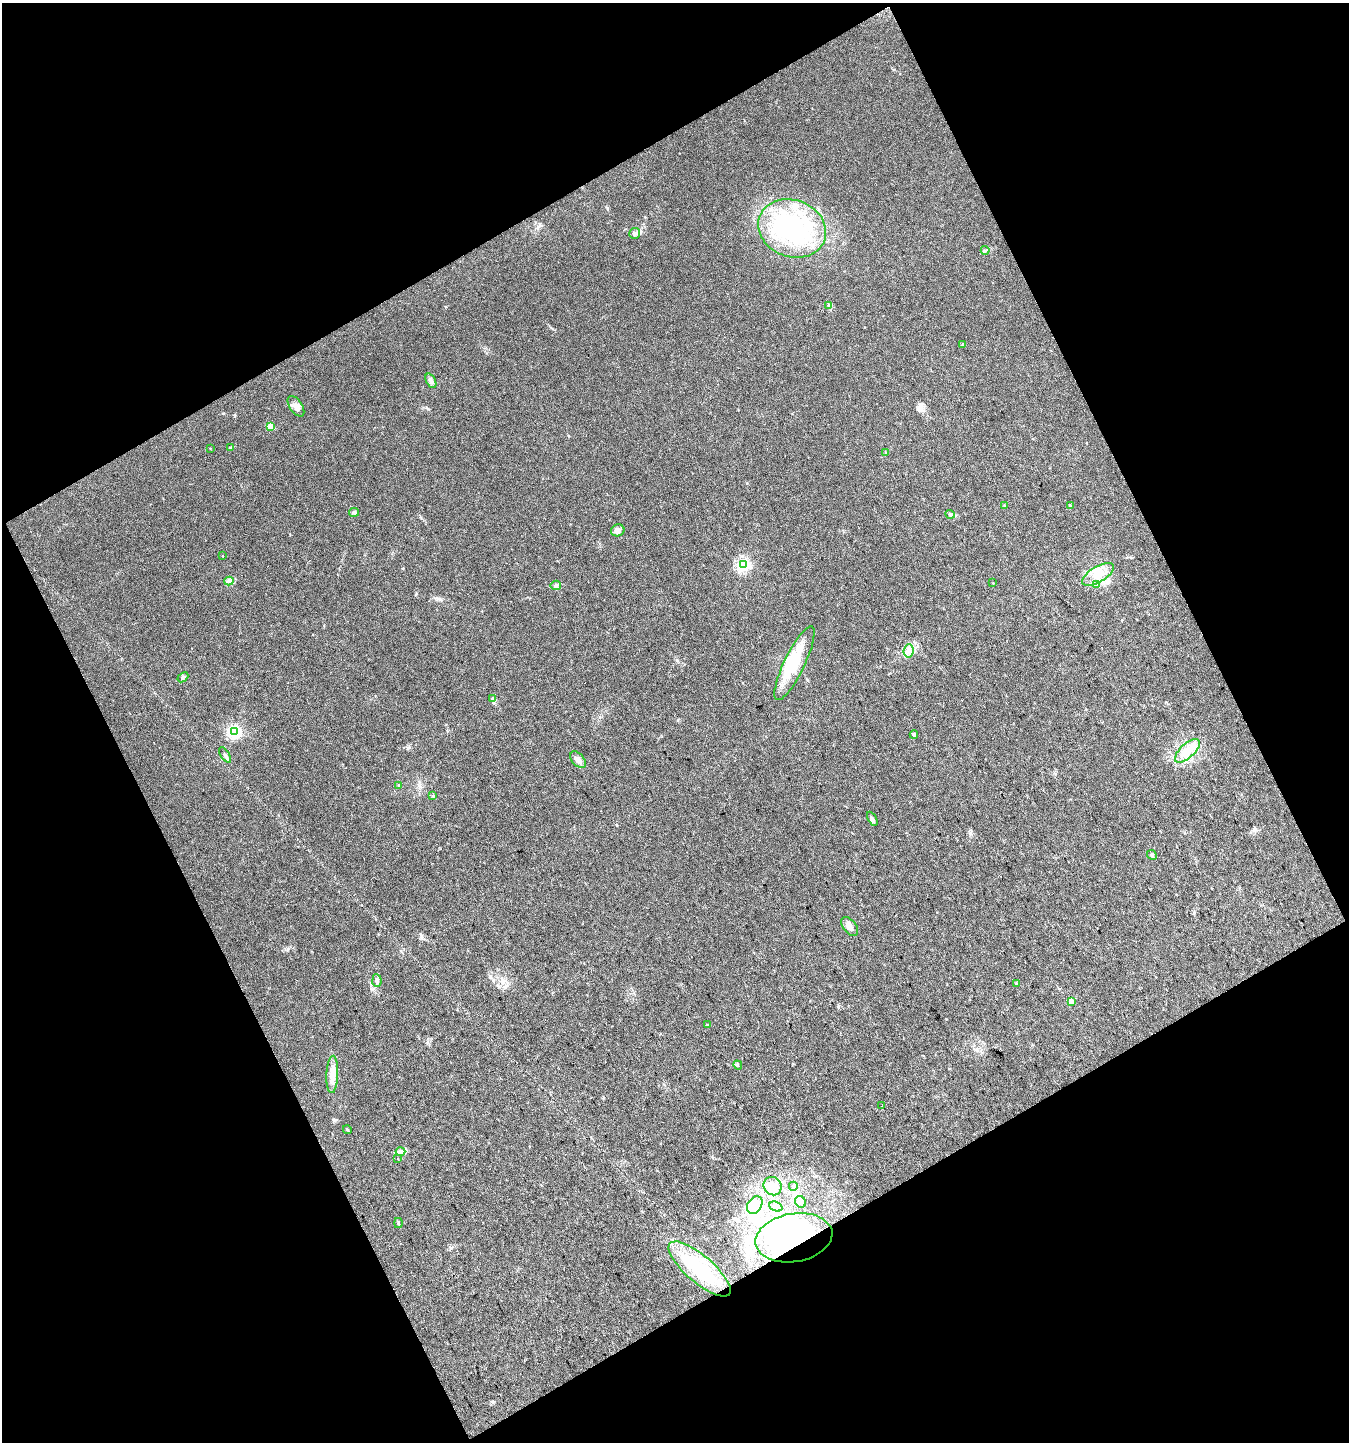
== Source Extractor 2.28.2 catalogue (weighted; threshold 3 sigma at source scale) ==
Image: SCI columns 61-2754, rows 3-2882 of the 2831 x 2882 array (HDU 1 of 3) = the unmasked area's bounding box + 8 px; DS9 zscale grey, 2 x 2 block average (1 PNG px = mean of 2 x 2 image px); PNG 1351 x 1444 px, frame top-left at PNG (2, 3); each listed source drawn as its Kron ellipse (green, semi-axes under 4 px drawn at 4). Shown black and unused: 46% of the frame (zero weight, under 3 of 4 exposures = <1% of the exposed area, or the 3 px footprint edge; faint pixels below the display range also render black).
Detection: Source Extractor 2.28.2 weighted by HDU 2 'WHT'. Background 0.0214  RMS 0.0045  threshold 0.0202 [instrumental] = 3 sigma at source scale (4.5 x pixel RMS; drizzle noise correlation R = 1.50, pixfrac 1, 0.0396/0.0396 arcsec/px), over >= 5 px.
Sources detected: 61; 4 inside a brighter object's white glare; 1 cosmic-ray / hot-pixel residue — neither listed nor drawn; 1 inside a brighter listed object's ellipse — not listed separately; the other 55 listed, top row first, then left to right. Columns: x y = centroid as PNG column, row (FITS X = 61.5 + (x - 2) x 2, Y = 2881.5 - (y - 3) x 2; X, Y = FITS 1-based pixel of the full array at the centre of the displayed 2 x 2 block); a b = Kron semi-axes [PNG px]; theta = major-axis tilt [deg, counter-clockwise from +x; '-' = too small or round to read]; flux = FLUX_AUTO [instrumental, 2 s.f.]
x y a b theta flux
792 228 34 28 -21 110
634 233 5 5 - 3
985 250 4 3 - 1.5
828 305 4 2 - 1
962 345 4 3 - 1.2
431 381 8 4 -62 3.6
296 406 11 6 -56 6.3
271 426 3 3 - 36
230 447 3 2 - 0.89
210 448 3 2 - 0.42
886 453 4 3 - 1.1
1005 505 3 2 - 0.77
1070 506 4 2 - 0.89
354 512 5 4 - 2.1
950 514 4 4 - 2.8
618 530 7 6 - 4.9
223 556 2 2 - 0.71
744 565 4 4 - 160
1098 574 18 8 31 16
229 581 4 4 - 2.4
993 583 2 2 - 0.57
556 585 5 4 - 2.5
1097 585 3 3 - 1.5
908 651 7 5 83 4.5
794 663 40 10 64 39
183 677 6 3 40 1.8
492 698 3 3 - 1.1
234 732 4 4 - 230
914 735 4 4 - 1.5
1187 751 15 7 42 14
225 755 9 3 -57 2.4
578 760 10 6 -49 5
399 785 3 2 - 0.61
433 796 3 3 - 0.86
872 819 8 3 -61 3.2
1152 855 5 3 - 1.6
850 927 11 6 -51 6.5
377 981 6 4 -85 2.8
1016 983 3 2 - 0.79
1071 1001 3 2 - 18
707 1025 3 3 - 0.96
738 1065 5 3 - 1.4
332 1074 19 6 87 11
882 1106 2 2 - 2.2
347 1130 4 2 - 0.99
400 1152 5 4 - 2.6
398 1158 2 2 - 0.57
773 1186 9 8 - 11
793 1186 4 2 - 0.96
800 1202 6 5 - 5
755 1205 9 7 56 9.3
776 1206 7 4 -22 2.7
398 1223 5 3 - 1.3
794 1238 39 24 10 140
700 1269 39 13 -41 74
Overlapping masked pixels (flux is a lower limit): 1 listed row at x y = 794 1238
Diffuse or blended objects may show on this block-average render without a row.